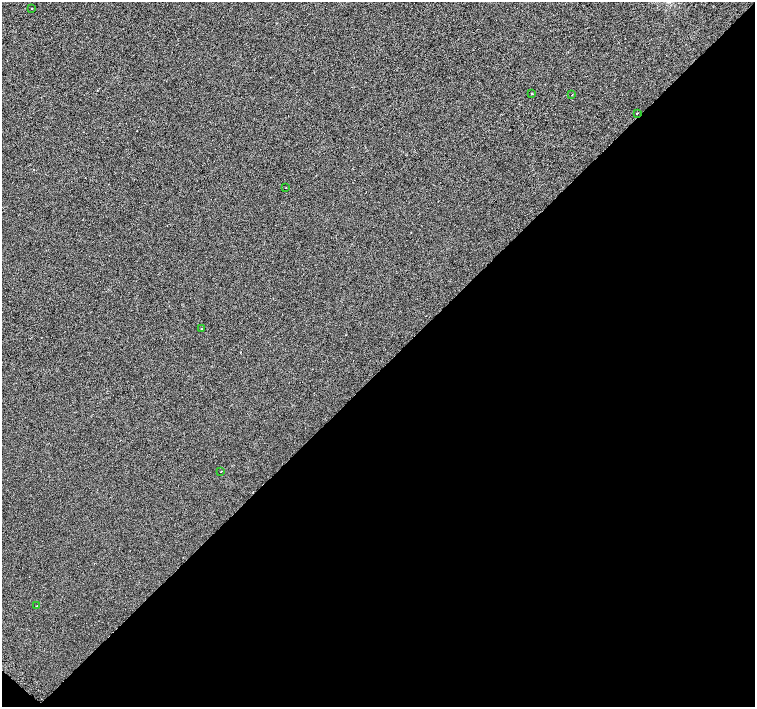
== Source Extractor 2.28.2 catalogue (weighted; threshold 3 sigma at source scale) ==
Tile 15 of 4 x 4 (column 3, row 4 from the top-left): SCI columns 3016-4520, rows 251-1660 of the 6080 x 6080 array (HDU 1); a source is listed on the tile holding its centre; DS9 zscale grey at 2 x 2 block average (1 PNG px = mean of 2 x 2 image px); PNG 757 x 709 px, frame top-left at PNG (2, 2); each listed source drawn as its Kron ellipse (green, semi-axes under 4 px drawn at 4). Shown black and unused: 48% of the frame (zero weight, under 2 of 3 exposures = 3% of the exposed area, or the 3 px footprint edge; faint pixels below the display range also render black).
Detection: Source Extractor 2.28.2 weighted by HDU 2 'WHT'; one run over the whole footprint, this tile lists its part. Background 0.0012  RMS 0.012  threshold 0.0537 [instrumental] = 3 sigma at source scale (4.5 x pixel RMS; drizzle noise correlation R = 1.50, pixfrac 1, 0.0396/0.0396 arcsec/px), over >= 5 px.
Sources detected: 8; all 8 listed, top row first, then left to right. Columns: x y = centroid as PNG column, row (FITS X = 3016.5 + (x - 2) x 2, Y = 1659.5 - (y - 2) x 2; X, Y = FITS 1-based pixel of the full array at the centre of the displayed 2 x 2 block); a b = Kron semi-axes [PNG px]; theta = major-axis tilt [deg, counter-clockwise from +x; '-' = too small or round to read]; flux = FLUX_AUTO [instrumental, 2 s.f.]
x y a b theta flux
32 8 2 2 - 5.8
532 93 2 2 - 10
572 95 2 2 - 3.5
637 113 2 2 - 1.3
286 188 2 2 - 2
201 329 2 2 - 2.2
221 471 2 2 - 2.1
37 606 2 2 - 3.2